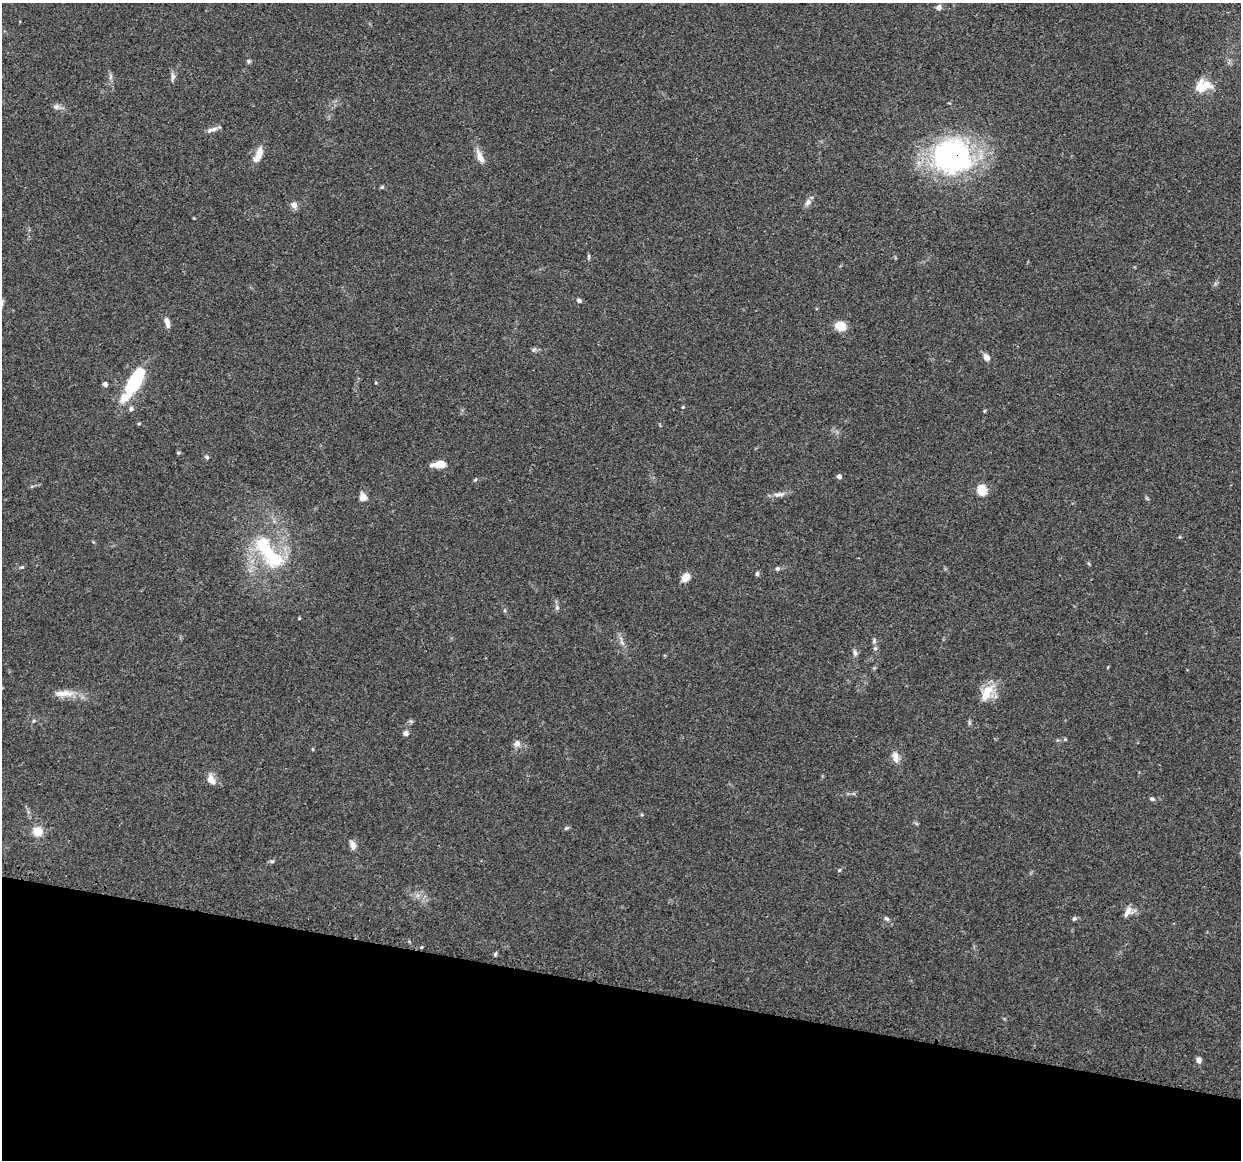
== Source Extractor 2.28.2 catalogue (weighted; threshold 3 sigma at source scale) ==
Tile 15 of 4 x 4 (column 3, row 4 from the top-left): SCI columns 2499-3737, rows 128-1285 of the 5005 x 5016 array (HDU 1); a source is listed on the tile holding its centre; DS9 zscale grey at full resolution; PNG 1243 x 1162 px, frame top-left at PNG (2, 3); no overlay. Shown black and unused: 15% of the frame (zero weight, under 3 of 4 exposures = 2% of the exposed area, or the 3 px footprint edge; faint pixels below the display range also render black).
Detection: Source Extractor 2.28.2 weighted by HDU 2 'WHT'; one run over the whole footprint, this tile lists its part. Background 0.0837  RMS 0.0063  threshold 0.0283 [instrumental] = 3 sigma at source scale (4.5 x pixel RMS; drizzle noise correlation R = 1.50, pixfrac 1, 0.05/0.05 arcsec/px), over >= 5 px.
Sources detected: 62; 3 inside a brighter listed object's ellipse — not listed separately; the other 59 listed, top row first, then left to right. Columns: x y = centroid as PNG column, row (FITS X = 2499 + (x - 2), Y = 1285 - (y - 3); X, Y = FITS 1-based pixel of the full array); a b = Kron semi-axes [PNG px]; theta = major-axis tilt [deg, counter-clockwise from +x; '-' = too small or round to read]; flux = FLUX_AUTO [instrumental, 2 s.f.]
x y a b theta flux
939 7 5 4 - 4.3
248 61 6 4 -28 1
110 77 7 4 71 1.3
173 77 12 5 86 2.1
1201 88 21 13 -77 8.4
56 107 9 7 0 2.2
213 129 13 5 17 2.9
259 154 17 7 68 8
952 156 39 35 -9 130
480 157 21 7 -66 5.1
382 187 6 4 45 0.78
808 202 11 7 53 2.6
294 205 7 7 - 3.4
588 256 8 4 90 0.85
579 301 5 4 - 1.7
167 322 12 5 -72 3.7
840 326 12 9 -12 8.7
534 349 7 4 19 1.1
986 357 8 6 -57 3.7
134 383 41 13 60 36
105 384 5 5 - 1.7
683 407 5 3 - 0.59
131 409 7 6 - 1.5
984 411 5 3 - 0.51
178 453 5 4 - 0.76
207 457 5 5 - 1.2
438 464 16 7 8 8
839 476 4 4 - 2.3
982 490 5 5 - 41
778 494 17 4 0 2.7
363 497 9 8 - 3.6
269 553 57 21 -53 46
22 567 6 4 43 0.78
777 569 6 5 - 1.2
757 574 6 4 77 1.1
686 577 8 7 - 6.9
557 607 7 5 -64 1.5
874 641 7 5 77 1.3
855 653 9 5 -77 1.7
987 690 20 15 32 10
67 693 22 9 -4 7.4
33 721 6 4 71 0.75
406 733 6 6 - 2
1065 739 5 4 - 0.67
517 743 9 8 - 2.9
313 749 5 3 - 0.52
895 757 15 8 -80 4.3
211 780 12 8 -64 5.4
1152 799 6 5 - 1.3
566 828 6 5 - 1
38 831 10 10 - 8.4
353 845 11 7 -69 3.2
271 861 7 4 0 0.93
839 870 6 3 70 0.73
1127 912 16 7 62 3.7
887 919 8 5 -31 1.3
1074 919 6 4 62 1
495 954 5 4 - 0.94
1199 1060 6 5 - 3
Overlapping masked pixels (flux is a lower limit): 1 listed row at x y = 952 156